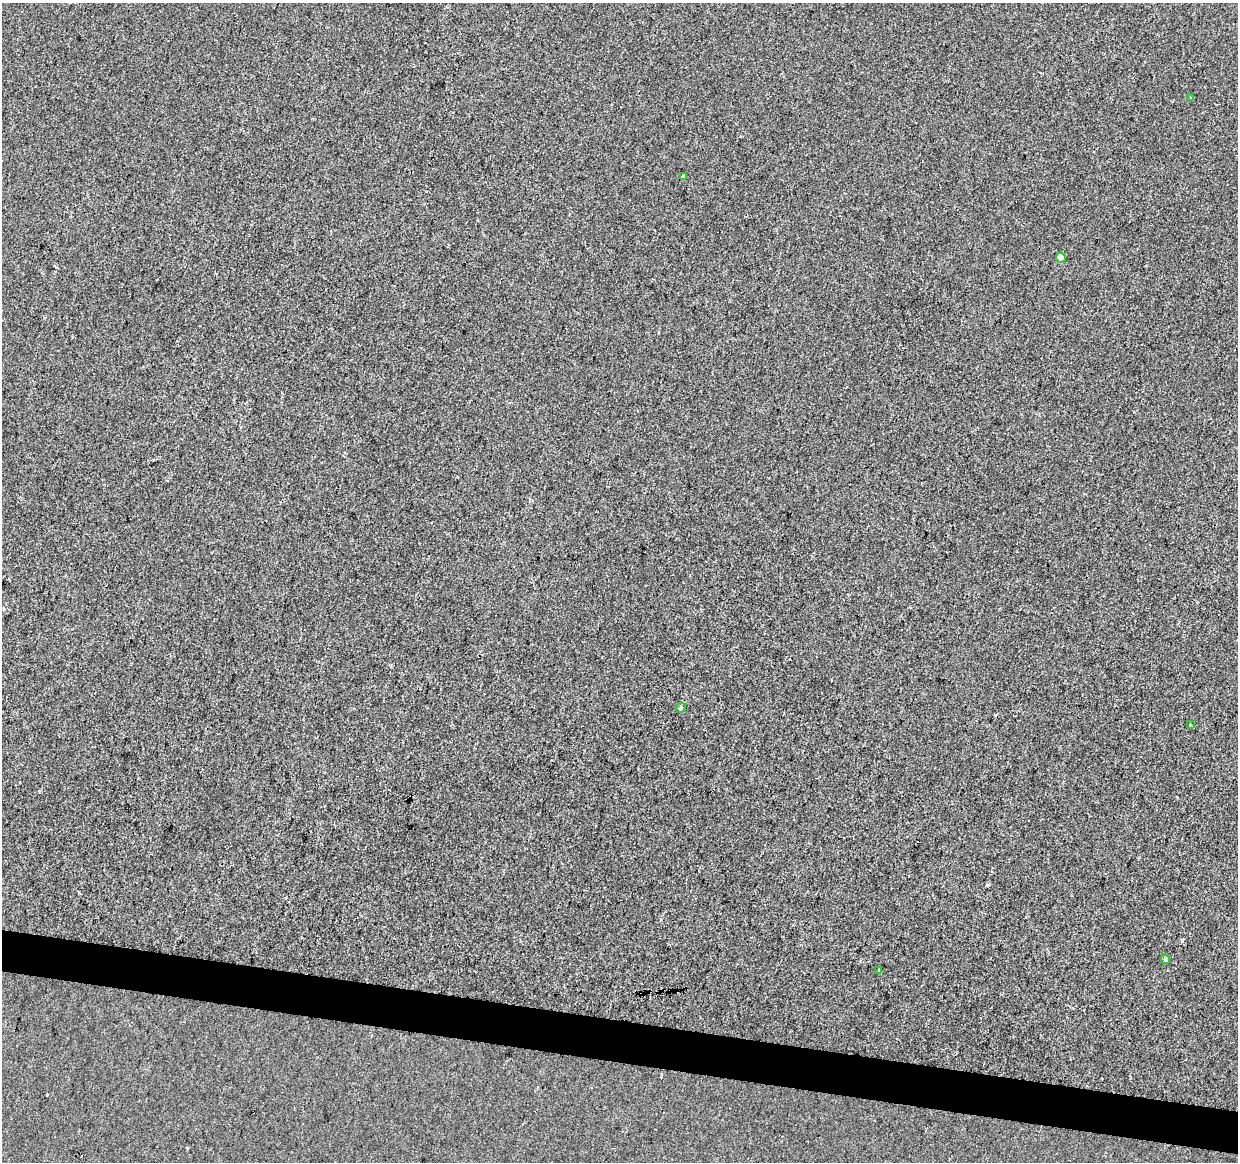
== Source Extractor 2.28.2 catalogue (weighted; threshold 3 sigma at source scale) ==
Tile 6 of 4 x 4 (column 2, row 2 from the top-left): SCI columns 1243-2478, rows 2549-3708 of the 4957 x 5153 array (HDU 1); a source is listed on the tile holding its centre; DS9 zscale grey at full resolution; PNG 1240 x 1164 px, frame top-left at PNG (2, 3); each listed source drawn as its Kron ellipse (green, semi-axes under 4 px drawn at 4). Shown black and unused: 4% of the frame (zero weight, under 2 of 3 exposures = <1% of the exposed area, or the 3 px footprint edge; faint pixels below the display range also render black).
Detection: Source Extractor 2.28.2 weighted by HDU 2 'WHT'; one run over the whole footprint, this tile lists its part. Background -4.70e-04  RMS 0.0049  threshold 0.0219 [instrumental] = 3 sigma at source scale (4.5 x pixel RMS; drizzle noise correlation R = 1.50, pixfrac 1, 0.0396/0.0396 arcsec/px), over >= 5 px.
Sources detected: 8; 1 cosmic-ray / hot-pixel residue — neither listed nor drawn; the other 7 listed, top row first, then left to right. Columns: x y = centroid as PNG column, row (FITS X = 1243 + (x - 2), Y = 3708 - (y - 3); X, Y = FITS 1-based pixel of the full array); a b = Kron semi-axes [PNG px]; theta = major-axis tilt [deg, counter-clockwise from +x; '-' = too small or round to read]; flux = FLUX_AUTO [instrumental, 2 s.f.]
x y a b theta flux
1191 98 3 3 - 0.82
683 176 4 3 - 1.4
1061 258 5 5 - 3.9
681 708 5 4 - 1.1
1190 725 3 3 - 2
1165 959 4 4 - 1.1
879 970 3 3 - 1.5